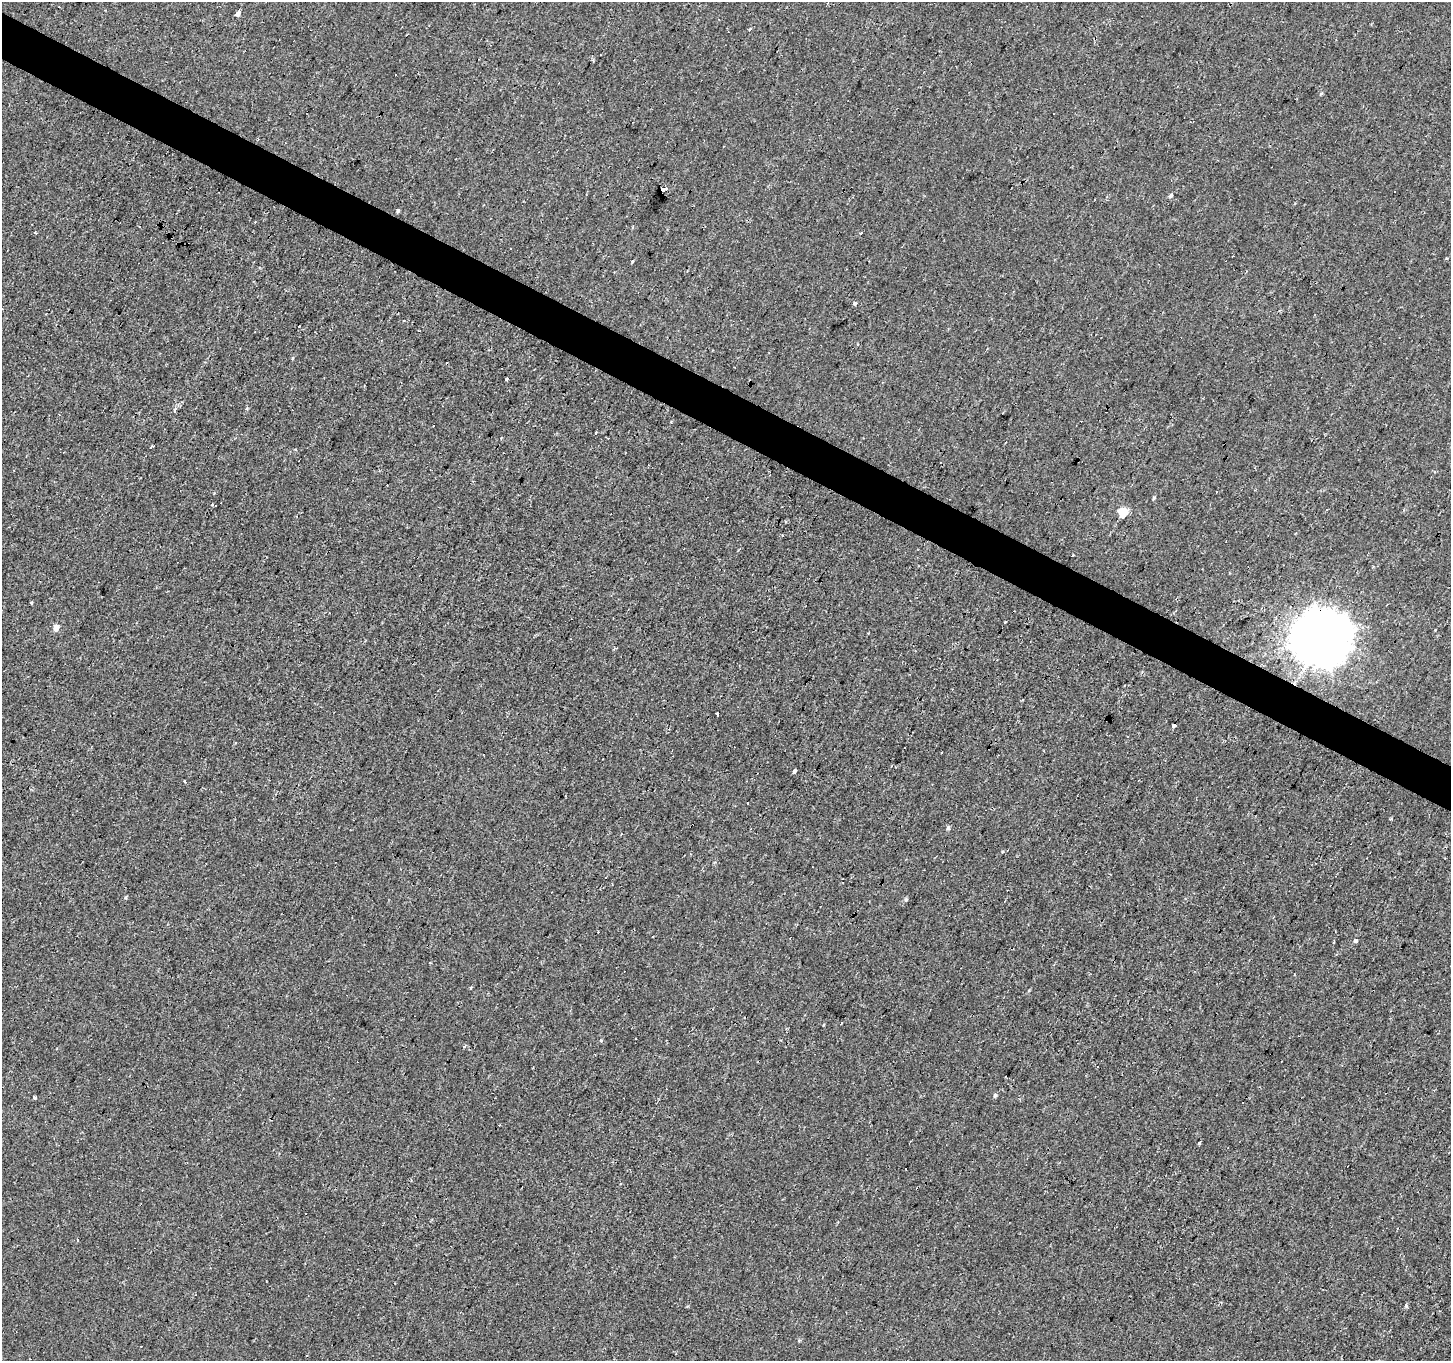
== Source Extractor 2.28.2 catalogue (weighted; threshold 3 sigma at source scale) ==
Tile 11 of 4 x 4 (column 3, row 3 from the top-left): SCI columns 2898-4346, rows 1617-2975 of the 5794 x 5883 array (HDU 1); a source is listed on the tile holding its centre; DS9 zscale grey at full resolution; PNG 1453 x 1363 px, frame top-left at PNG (2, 2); no overlay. Shown black and unused: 3% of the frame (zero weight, under 2 of 3 exposures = <1% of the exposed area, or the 3 px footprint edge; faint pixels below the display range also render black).
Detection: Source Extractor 2.28.2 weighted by HDU 2 'WHT'; one run over the whole footprint, this tile lists its part. Background -8.71e-05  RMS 0.0051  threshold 0.023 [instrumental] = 3 sigma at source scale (4.5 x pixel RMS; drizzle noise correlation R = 1.50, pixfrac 1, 0.0396/0.0396 arcsec/px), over >= 5 px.
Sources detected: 60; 19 cosmic-ray / hot-pixel residue — not listed; the other 41 listed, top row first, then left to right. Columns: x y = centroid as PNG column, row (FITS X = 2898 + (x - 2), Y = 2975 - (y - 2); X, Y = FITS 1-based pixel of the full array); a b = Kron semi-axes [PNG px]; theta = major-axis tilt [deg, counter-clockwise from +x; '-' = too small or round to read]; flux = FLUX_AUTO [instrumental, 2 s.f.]
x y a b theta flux
238 13 5 4 - 2.5
750 29 3 3 - 5.8
593 60 4 3 - 0.59
1322 93 3 3 - 1.4
664 189 4 3 - 68
1171 195 5 4 - 1.1
398 211 4 3 - 0.81
632 261 4 3 - 0.44
854 303 5 4 - 2.1
404 321 3 3 - 0.5
292 358 5 3 - 0.5
507 380 3 3 - 9.2
175 410 5 4 - 1.8
59 415 4 3 - 0.48
596 433 4 3 - 3.7
295 450 3 3 - 0.67
1154 498 5 4 - 0.67
212 504 3 3 - 0.64
1123 512 5 5 - 23
31 603 3 2 - 0.73
1176 611 4 3 - 0.47
1005 622 3 2 - 1.7
56 628 4 4 - 5.8
1323 637 18 17 - 2000
717 714 3 3 - 4
1174 725 3 3 - 6.8
794 772 4 3 - 7.1
184 782 3 3 - 2.7
1390 819 4 3 - 0.5
948 828 5 4 - 1.1
126 897 5 3 - 0.57
906 900 5 5 - 0.8
1355 941 4 3 - 19
1334 942 3 2 - 0.64
1170 1009 3 2 - 0.6
995 1095 5 4 - 1.1
35 1097 3 3 - 1.6
1242 1103 3 3 - 1.4
1199 1143 5 3 - 0.57
77 1239 3 3 - 1.9
1406 1306 5 4 - 0.82
Overlapping masked pixels (flux is a lower limit): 2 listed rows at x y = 664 189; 1323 637
Unlisted compact peaks at least as high as the median listed source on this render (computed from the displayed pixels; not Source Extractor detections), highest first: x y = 601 1040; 1029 990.